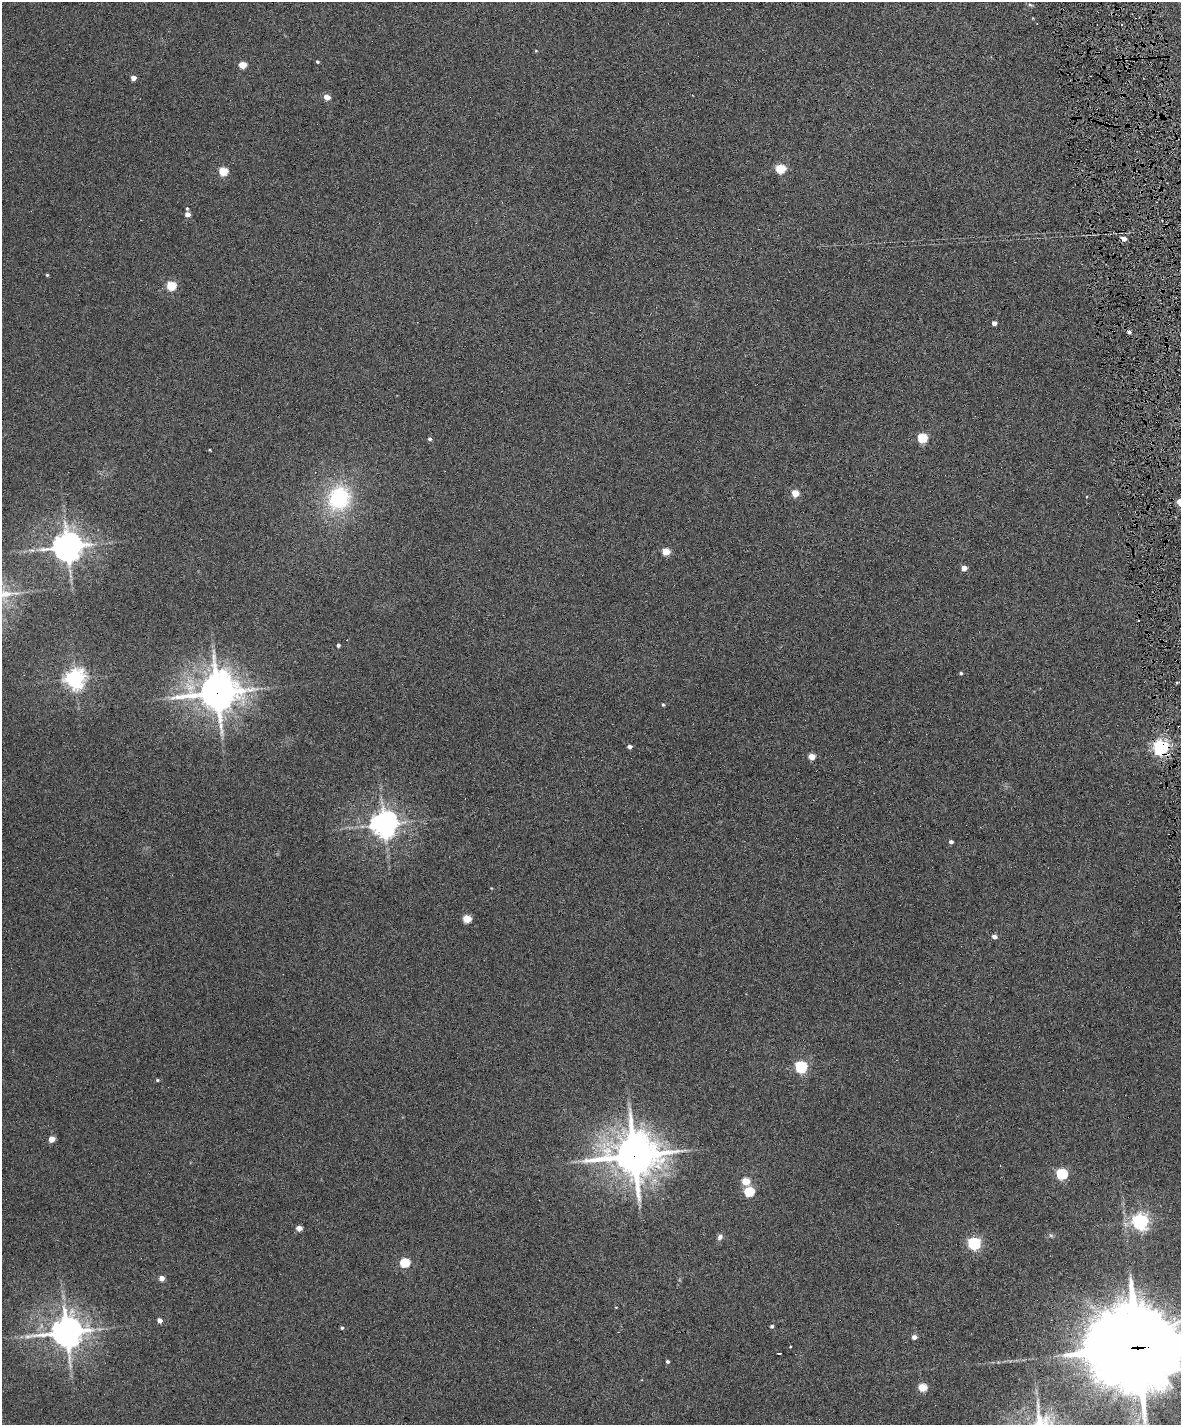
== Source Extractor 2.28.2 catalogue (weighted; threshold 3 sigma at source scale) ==
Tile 6 of 4 x 3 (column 2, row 2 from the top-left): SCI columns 1180-2358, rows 1560-2982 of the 4717 x 4648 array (HDU 1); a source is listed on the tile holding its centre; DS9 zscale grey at full resolution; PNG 1183 x 1427 px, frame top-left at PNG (2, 2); no overlay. Shown black and unused: <1% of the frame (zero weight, under 6 of 12 exposures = <1% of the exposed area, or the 3 px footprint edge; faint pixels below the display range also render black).
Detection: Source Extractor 2.28.2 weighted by HDU 2 'WHT'; one run over the whole footprint, this tile lists its part. Background 0.0853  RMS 0.0036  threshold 0.0149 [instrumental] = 3 sigma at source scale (4.09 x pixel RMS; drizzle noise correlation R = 1.36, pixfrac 0.8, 0.05/0.05 arcsec/px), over >= 5 px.
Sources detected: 67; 3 cosmic-ray / hot-pixel residue — not listed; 1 inside a brighter listed object's ellipse — not listed separately; the other 63 listed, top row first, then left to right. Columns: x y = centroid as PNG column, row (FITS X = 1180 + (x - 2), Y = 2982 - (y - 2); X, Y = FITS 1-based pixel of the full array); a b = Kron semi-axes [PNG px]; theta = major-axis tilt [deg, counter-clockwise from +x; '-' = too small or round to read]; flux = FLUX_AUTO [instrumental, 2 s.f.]
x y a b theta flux
1030 5 7 4 -9 0.54
536 51 5 3 - 0.25
317 62 3 3 - 0.44
242 65 5 4 - 7.7
133 78 4 4 - 2.2
327 97 5 4 - 4
780 169 5 5 - 19
223 171 5 5 - 13
187 209 4 3 - 0.38
187 214 4 4 - 2.6
1124 239 5 4 - 1.9
47 275 4 4 - 0.37
171 286 5 5 - 17
994 323 4 4 - 1.6
1129 332 4 4 - 0.91
922 438 5 5 - 21
430 439 4 4 - 0.78
210 450 3 2 - 0.29
795 493 5 5 - 6.7
339 498 29 26 67 29
1180 502 5 4 - 5.5
67 547 9 8 - 570
666 552 5 4 - 8.1
964 568 4 4 - 3
1138 621 2 2 - 0.37
338 645 3 3 - 0.65
961 673 4 4 - 0.4
75 679 7 7 - 190
1177 682 4 3 - 0.38
217 693 13 10 2 830
663 704 4 3 - 0.43
629 746 4 4 - 1.3
1161 747 6 6 - 100
812 757 5 4 - 4.9
384 824 8 8 - 420
951 842 4 4 - 1
467 919 5 4 - 11
994 937 5 4 - 1.4
801 1067 6 5 - 44
157 1080 4 4 - 0.44
51 1139 4 4 - 4
634 1155 15 13 3 1200
1062 1174 5 5 - 35
746 1181 5 4 - 9.5
749 1191 5 5 - 19
1140 1222 6 6 - 120
299 1228 4 4 - 3.7
1051 1235 7 4 -2 0.58
720 1237 8 6 52 1.2
974 1243 6 5 - 53
405 1263 5 5 - 19
161 1278 4 4 - 2.5
616 1307 4 2 - 0.22
160 1321 4 4 - 1.6
772 1326 4 4 - 0.64
342 1328 4 4 - 0.47
67 1332 10 10 - 590
914 1337 5 4 - 1.6
790 1347 3 2 - 0.23
1138 1347 32 27 -5 4700
779 1353 4 2 - 0.68
667 1362 4 4 - 0.75
922 1387 5 4 - 11
Overlapping masked pixels (flux is a lower limit): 4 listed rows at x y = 217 693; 1161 747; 634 1155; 1138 1347
Isophote crosses this tile's border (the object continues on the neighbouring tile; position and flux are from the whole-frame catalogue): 2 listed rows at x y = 1180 502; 1138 1347